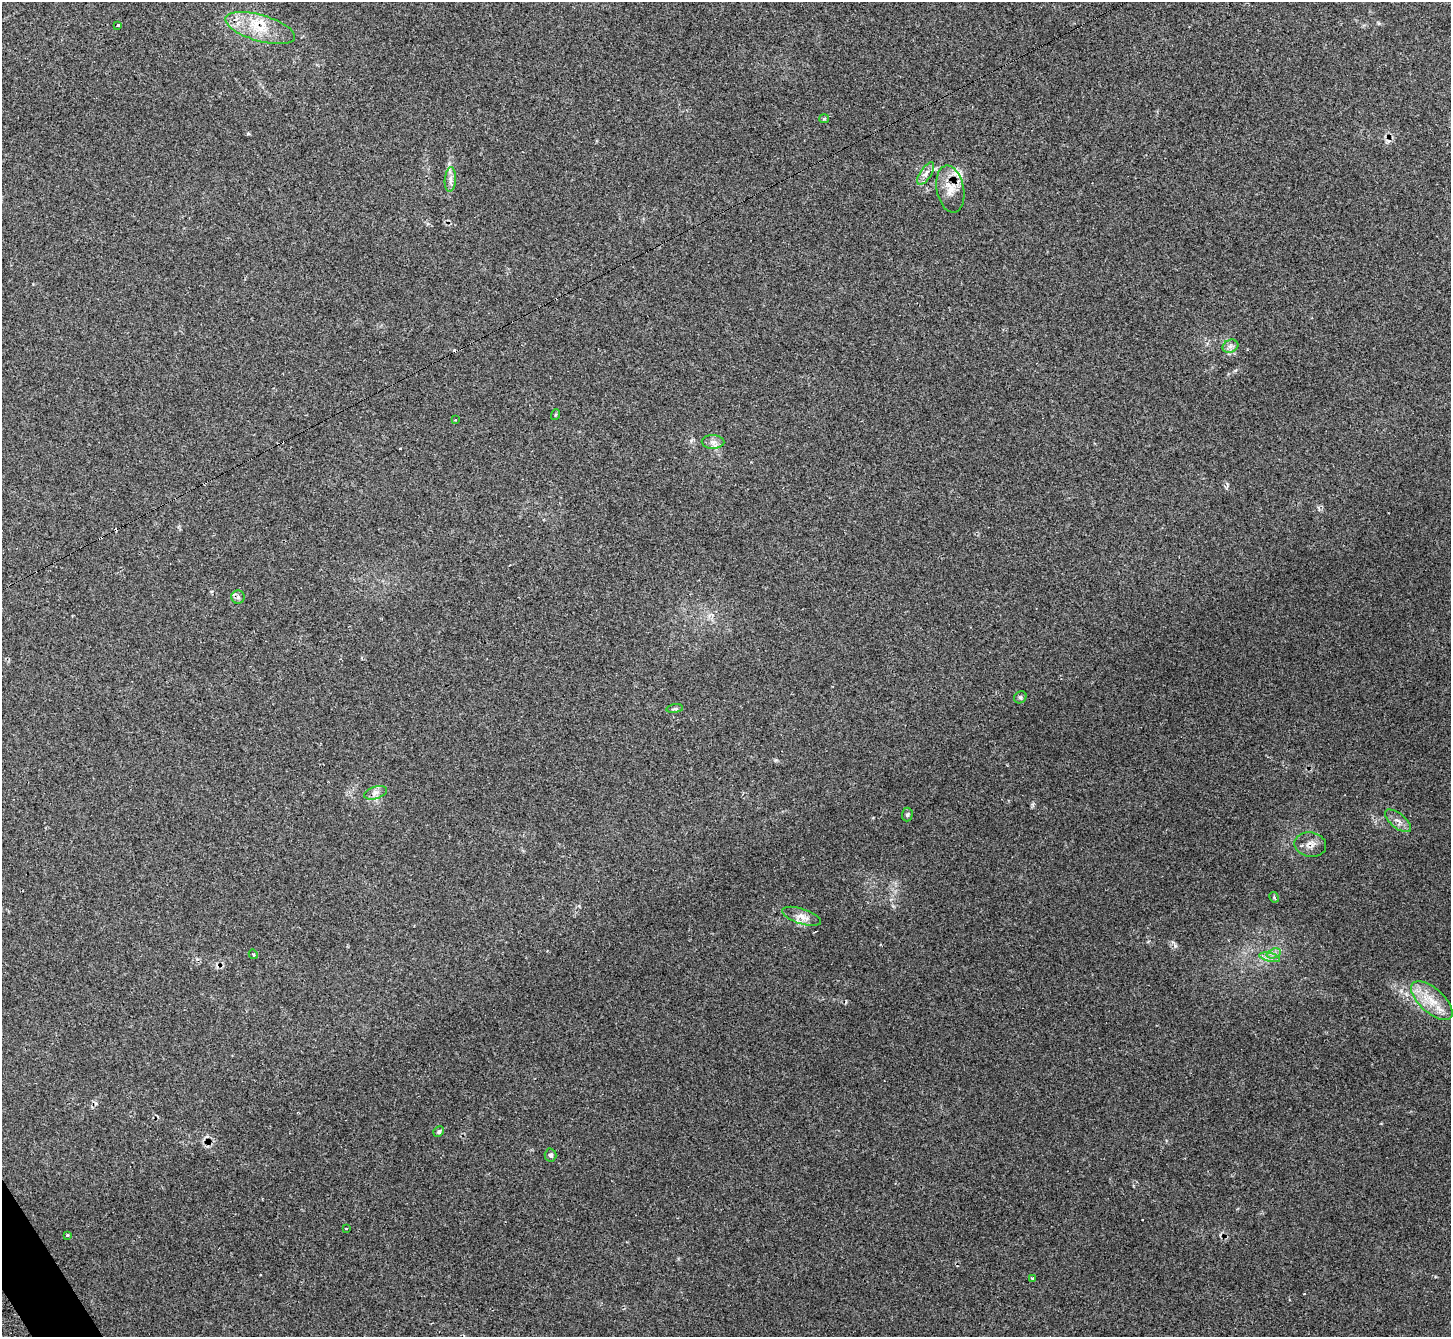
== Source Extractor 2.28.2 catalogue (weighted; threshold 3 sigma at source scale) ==
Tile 7 of 4 x 4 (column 3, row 2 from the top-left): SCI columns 2966-4414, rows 2874-4208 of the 5873 x 5864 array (HDU 1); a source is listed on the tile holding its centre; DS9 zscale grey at full resolution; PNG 1453 x 1339 px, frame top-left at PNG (2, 2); each listed source drawn as its Kron ellipse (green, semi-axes under 4 px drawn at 4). Shown black and unused: <1% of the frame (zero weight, under 2 of 3 exposures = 3% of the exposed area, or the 3 px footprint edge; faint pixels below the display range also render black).
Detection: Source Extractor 2.28.2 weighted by HDU 2 'WHT'; one run over the whole footprint, this tile lists its part. Background 0.221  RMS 0.0092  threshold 0.0414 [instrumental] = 3 sigma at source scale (4.5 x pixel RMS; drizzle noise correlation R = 1.50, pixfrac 1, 0.05/0.05 arcsec/px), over >= 5 px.
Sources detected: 37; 8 cosmic-ray / hot-pixel residue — neither listed nor drawn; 1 inside a brighter listed object's ellipse — not listed separately; the other 28 listed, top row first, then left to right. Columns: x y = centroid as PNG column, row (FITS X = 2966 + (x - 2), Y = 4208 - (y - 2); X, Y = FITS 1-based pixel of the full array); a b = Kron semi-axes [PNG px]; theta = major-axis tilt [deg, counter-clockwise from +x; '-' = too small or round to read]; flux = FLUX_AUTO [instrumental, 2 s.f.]
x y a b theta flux
118 25 3 3 - 2.6
260 28 36 13 -16 28
824 119 5 4 - 1.1
926 174 13 5 57 4.6
450 179 12 5 85 4.1
950 189 24 13 -79 14
1230 346 8 6 21 3.2
555 415 5 3 - 0.82
455 420 3 2 - 0.72
713 442 11 7 -1 4.4
238 597 6 6 - 2.4
1020 697 6 5 - 1.6
675 709 8 4 8 1.6
376 793 12 6 18 3.7
907 815 7 5 87 1.5
1398 821 16 7 -39 5.3
1310 845 16 12 -11 7.4
1274 897 5 4 - 1.4
802 916 20 7 -18 7.4
1274 953 7 4 18 2.7
253 954 5 3 - 0.94
1270 957 10 4 -13 3.4
1432 1001 25 12 -42 20
439 1131 6 5 - 1.8
550 1155 6 6 - 2.4
346 1229 3 2 - 0.92
67 1235 3 3 - 1.8
1032 1278 4 3 - 1.6
Overlapping masked pixels (flux is a lower limit): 1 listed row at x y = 260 28
Unlisted compact peaks at least as high as the median listed source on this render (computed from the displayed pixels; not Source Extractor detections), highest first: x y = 1175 946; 248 134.